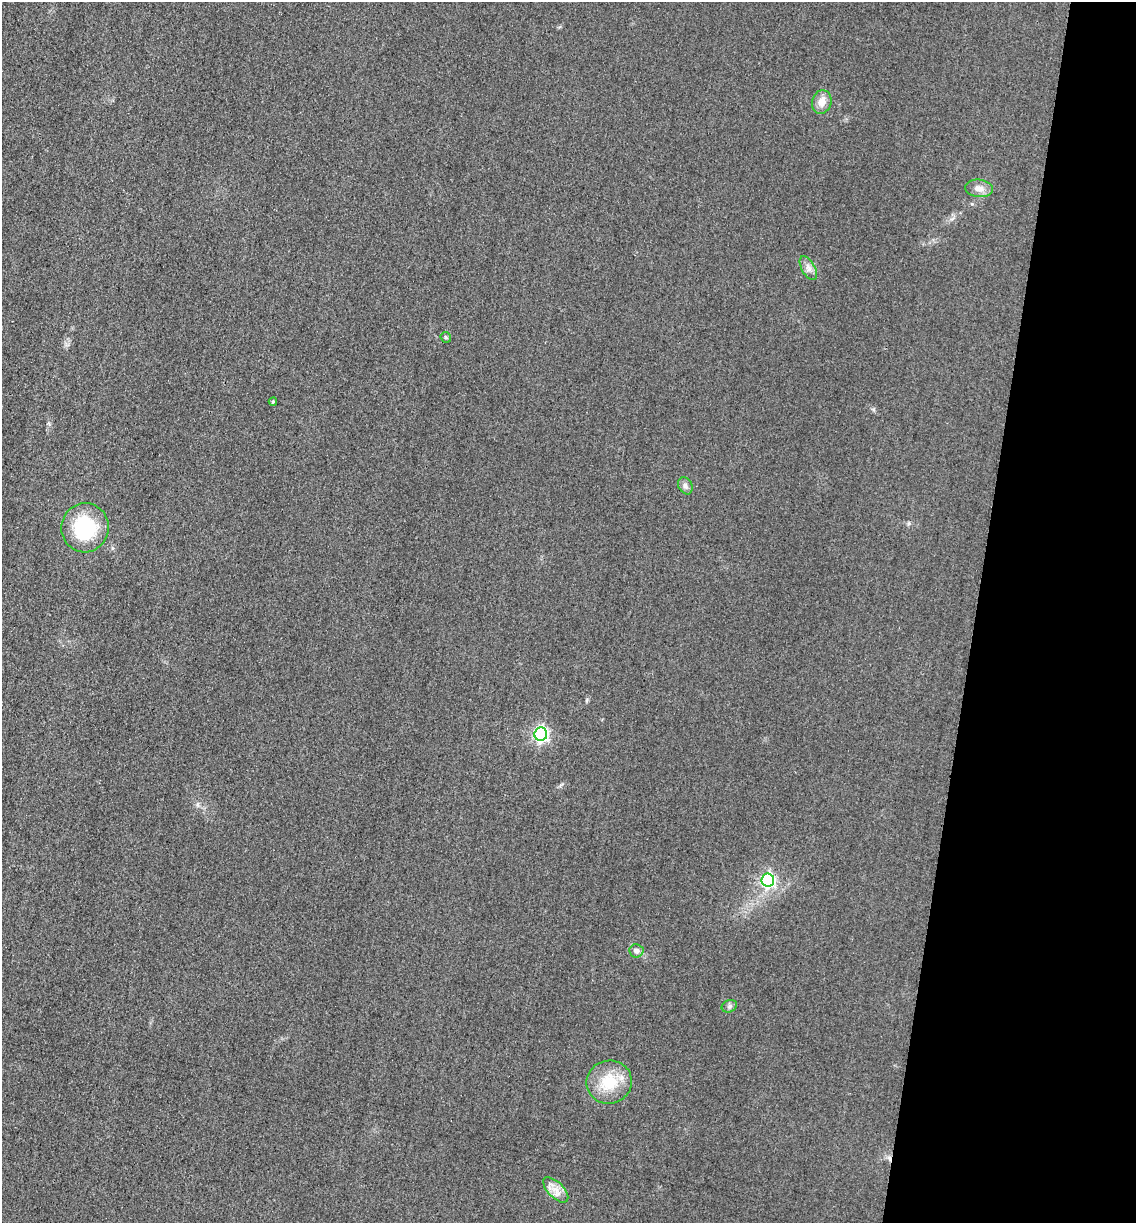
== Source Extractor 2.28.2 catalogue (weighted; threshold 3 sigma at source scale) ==
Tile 8 of 4 x 4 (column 4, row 2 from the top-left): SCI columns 3663-4796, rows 2461-3681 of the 4939 x 4919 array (HDU 1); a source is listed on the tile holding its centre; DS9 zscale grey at full resolution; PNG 1138 x 1225 px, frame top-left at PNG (2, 2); each listed source drawn as its Kron ellipse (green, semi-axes under 4 px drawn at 4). Shown black and unused: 14% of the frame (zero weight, under 3 of 4 exposures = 3% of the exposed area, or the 3 px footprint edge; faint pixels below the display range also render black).
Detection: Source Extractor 2.28.2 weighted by HDU 2 'WHT'; one run over the whole footprint, this tile lists its part. Background 0.0863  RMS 0.018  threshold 0.0816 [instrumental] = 3 sigma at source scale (4.5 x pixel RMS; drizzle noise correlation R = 1.50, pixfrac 1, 0.05/0.05 arcsec/px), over >= 5 px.
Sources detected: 14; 1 cosmic-ray / hot-pixel residue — neither listed nor drawn; the other 13 listed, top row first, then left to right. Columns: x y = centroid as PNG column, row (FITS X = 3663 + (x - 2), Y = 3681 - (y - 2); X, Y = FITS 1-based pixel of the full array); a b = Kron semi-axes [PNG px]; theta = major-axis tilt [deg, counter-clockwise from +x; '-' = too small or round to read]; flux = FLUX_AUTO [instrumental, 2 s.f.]
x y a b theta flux
822 102 12 9 74 18
979 188 14 9 -6 13
808 268 13 6 -61 9.6
446 337 5 5 - 2.8
273 402 4 3 - 2.5
685 486 9 6 -63 6.3
85 528 24 23 - 130
541 734 6 6 - 430
768 880 6 6 - 360
636 951 7 6 - 8.9
729 1006 8 6 21 4.5
609 1082 23 21 15 63
556 1190 16 7 -45 16